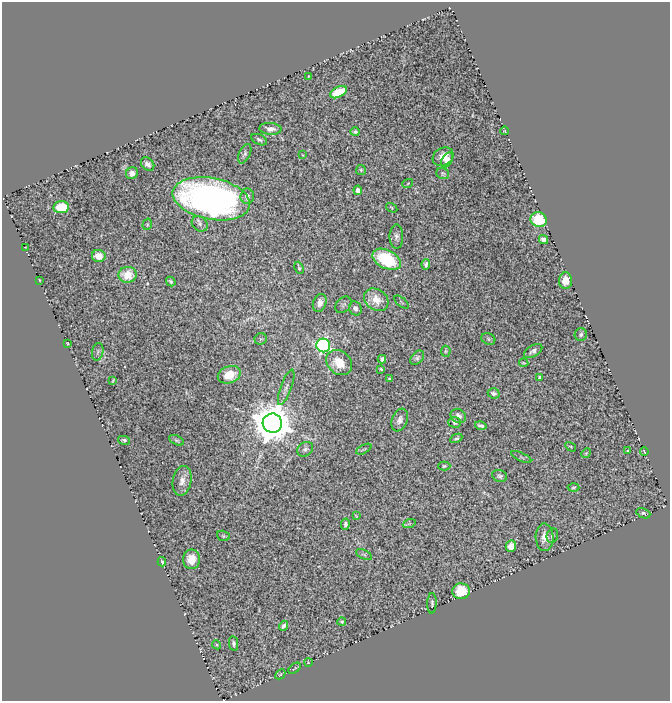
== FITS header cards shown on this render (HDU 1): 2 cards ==
NAXIS1  =                  668
NAXIS2  =                  699

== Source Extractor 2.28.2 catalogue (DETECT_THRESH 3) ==
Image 668 x 699 px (HDU 1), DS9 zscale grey, 1 PNG px = 1 image px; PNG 672 x 703 px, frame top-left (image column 1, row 699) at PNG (2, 2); each listed source drawn as its Kron ellipse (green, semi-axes under 4 px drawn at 4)
Background 1.08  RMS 0.039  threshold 0.117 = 3 sigma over >= 5 px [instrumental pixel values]
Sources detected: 97; all 97 listed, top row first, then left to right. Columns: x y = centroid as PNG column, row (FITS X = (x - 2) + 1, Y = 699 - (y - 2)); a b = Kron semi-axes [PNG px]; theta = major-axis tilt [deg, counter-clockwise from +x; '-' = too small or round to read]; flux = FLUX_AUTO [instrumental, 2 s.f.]
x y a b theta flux
309 76 3 2 - 1.7
338 92 9 5 28 83
270 129 11 6 -4 14
505 131 4 2 - 2.3
355 132 5 4 - 5.3
259 140 8 5 -26 6.2
245 154 10 5 65 6.7
303 155 3 2 - 2
443 157 11 8 32 28
447 160 8 5 57 12
148 164 7 5 -44 11
361 170 5 5 - 3.8
132 173 6 5 - 14
443 174 6 5 - 3.9
408 183 5 3 - 2.3
358 190 4 4 - 14
247 196 7 6 - 9.3
211 199 39 20 -11 1300
61 207 8 6 6 71
392 208 6 3 -33 3
539 220 8 7 - 93
147 224 6 4 72 3.2
200 224 8 7 - 7.7
396 237 12 7 90 11
543 240 5 4 - 13
25 247 3 2 - 1.5
99 256 7 6 - 31
387 259 15 9 -26 170
426 264 5 3 - 7
299 268 6 4 -68 4.1
128 275 9 8 - 56
39 280 3 2 - 1.5
171 281 5 3 - 4.6
566 281 8 6 87 29
376 300 13 10 -35 35
401 302 9 2 -41 2.2
320 303 9 6 69 18
343 305 9 6 47 7.7
355 308 7 6 - 9.2
581 334 6 6 - 5.8
261 339 6 5 - 4.5
488 339 7 5 -24 4.3
67 343 3 2 - 2
323 345 7 6 - 490
446 351 5 5 - 3.6
533 351 10 5 33 8.6
98 352 9 5 79 6.8
417 358 8 5 46 6.1
382 359 4 4 - 6.5
339 363 14 11 -40 50
524 363 4 2 - 2.6
381 369 3 2 - 2.8
229 375 12 8 20 41
539 377 3 3 - 3.8
389 379 3 2 - 2.9
113 380 4 2 - 2.5
286 387 19 5 70 12
494 393 6 5 - 9.3
458 416 8 6 -33 11
400 420 12 7 69 13
455 422 6 5 - 7.3
272 423 10 9 - 8800
481 425 6 3 -15 6.2
456 438 6 4 26 5
124 440 6 4 -12 4.7
176 440 8 4 -26 4.2
571 447 6 3 -31 2.7
305 449 8 6 34 7.5
364 449 8 2 29 2.9
628 451 3 3 - 2.7
644 452 4 2 - 2
586 453 5 4 - 2.8
521 457 11 3 -26 3.4
444 466 6 4 2 3
500 476 7 5 -19 5.6
182 481 15 9 79 20
573 487 6 3 2 3.1
643 513 7 4 -23 5.1
356 516 3 2 - 1.7
345 524 6 4 80 6.4
409 524 6 4 19 3
223 536 6 5 - 3.7
552 536 7 5 76 5.3
545 537 14 9 -89 26
511 546 5 5 - 39
364 555 9 4 -27 4.8
191 559 10 8 -90 43
162 562 4 3 - 3.2
461 591 9 8 - 71
432 603 10 4 88 6.4
342 622 4 3 - 3.4
284 626 5 4 - 6.5
234 643 7 4 -80 6.6
217 645 5 3 - 2.6
308 662 4 2 - 1.7
295 668 7 2 40 2.9
280 674 5 3 - 3.2